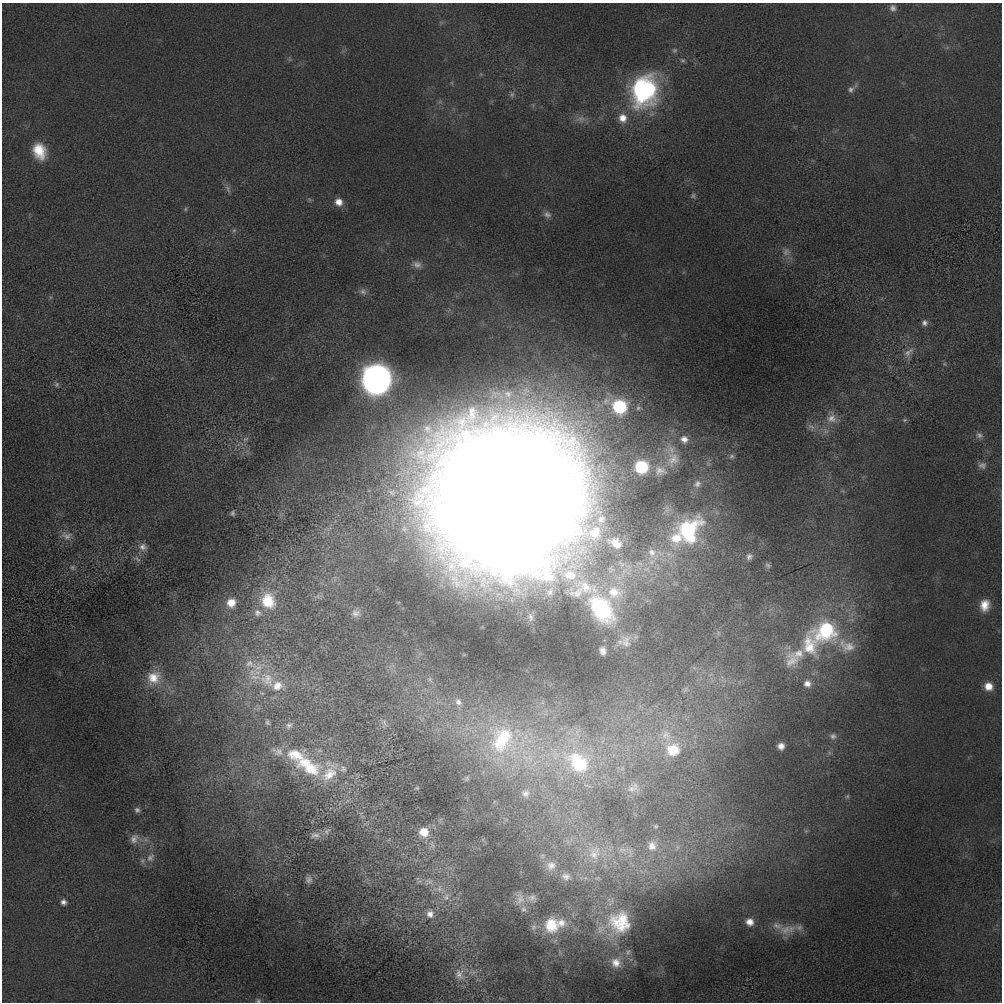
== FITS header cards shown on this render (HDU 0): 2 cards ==
NAXIS1  =                 1000 / length of data axis 1
NAXIS2  =                 1000 / length of data axis 2

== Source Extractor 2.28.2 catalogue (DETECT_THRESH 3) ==
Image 1000 x 1000 px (HDU 0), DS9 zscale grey, 1 PNG px = 1 image px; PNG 1004 x 1004 px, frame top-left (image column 1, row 1000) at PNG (2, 3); no overlay
Background -2.09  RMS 140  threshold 429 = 3 sigma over >= 5 px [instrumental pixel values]
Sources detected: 132; all 132 listed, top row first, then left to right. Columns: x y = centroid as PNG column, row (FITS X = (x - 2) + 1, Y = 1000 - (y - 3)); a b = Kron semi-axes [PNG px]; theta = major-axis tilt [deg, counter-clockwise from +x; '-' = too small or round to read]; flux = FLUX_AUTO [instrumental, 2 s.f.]
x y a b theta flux
893 8 9 8 - 4.4e+04
674 50 7 7 - 2.5e+04
682 60 7 5 -30 2.0e+04
649 88 31 19 -67 9.9e+05
851 89 9 9 - 4.5e+04
642 92 36 27 -70 1.4e+06
512 94 8 7 - 3.1e+04
623 118 12 11 - 1.2e+05
581 119 14 10 -2 7.6e+04
39 151 20 15 -67 2.8e+05
228 189 14 6 -67 3.8e+04
693 196 7 6 - 2.3e+04
339 202 9 9 - 9.7e+04
185 209 6 5 - 1.5e+04
547 214 11 8 -15 4.4e+04
234 231 7 6 - 2.1e+04
786 252 12 11 - 6.7e+04
417 264 12 9 -22 5.6e+04
363 291 11 8 -39 4.7e+04
925 323 8 7 - 4.2e+04
908 352 18 9 43 8.6e+04
944 364 6 5 - 1.4e+04
377 379 13 12 - 1.4e+07
57 384 7 7 - 2.5e+04
620 407 10 9 - 8.8e+05
638 408 6 6 - 1.9e+04
832 418 16 14 88 1.2e+05
905 420 7 5 20 1.6e+04
811 427 12 7 -26 4.9e+04
979 435 11 8 -21 4.3e+04
245 439 10 7 33 4.0e+04
684 439 11 9 -26 7.7e+04
671 450 12 11 - 9.2e+04
731 456 8 6 39 2.7e+04
673 459 21 17 69 1.7e+05
982 465 11 9 -5 4.8e+04
641 467 10 9 - 6.2e+05
660 471 17 13 -6 9.7e+04
697 484 10 8 38 4.6e+04
507 496 127 119 -7 4.7e+07
232 513 7 6 - 2.6e+04
601 519 14 11 22 1.1e+05
688 530 26 20 56 9.4e+05
66 536 17 11 -11 8.6e+04
676 538 15 13 25 1.9e+05
615 543 21 13 -29 1.8e+05
143 547 12 10 -8 7.3e+04
652 552 13 10 -58 8.3e+04
749 557 9 8 - 4.2e+04
137 559 12 6 -32 3.8e+04
768 566 8 6 -61 2.3e+04
72 567 8 7 - 3.1e+04
570 575 24 18 -24 3.6e+05
582 589 45 28 22 7.2e+05
614 592 29 24 -7 6.0e+05
268 601 20 16 -65 3.1e+05
231 603 10 9 - 1.4e+05
985 605 14 11 82 1.4e+05
601 608 45 27 -56 1.2e+06
257 613 12 10 -23 6.0e+04
356 613 12 11 - 6.4e+04
826 631 35 29 22 1.1e+06
626 642 19 14 83 1.1e+05
809 646 37 22 -75 4.6e+05
847 646 28 18 -25 2.5e+05
603 651 7 5 -81 4.3e+04
794 657 40 21 41 3.3e+05
250 664 23 11 -21 1.6e+05
252 672 12 10 -49 1.0e+05
255 677 20 8 -1 1.2e+05
154 678 19 17 36 2.0e+05
267 679 25 19 -50 3.2e+05
430 680 10 7 -51 4.3e+04
807 683 10 10 - 7.4e+04
277 686 15 12 23 1.3e+05
988 686 9 8 - 1.2e+05
458 702 12 10 -50 7.5e+04
267 722 7 5 -72 2.1e+04
384 723 15 7 -85 5.1e+04
289 725 11 8 33 4.1e+04
666 735 17 14 -59 1.5e+05
833 736 9 8 - 3.7e+04
502 739 43 32 67 9.8e+05
781 746 6 6 - 6.1e+04
673 750 18 17 - 2.7e+05
277 752 20 12 -22 1.1e+05
295 755 27 18 1 3.6e+05
575 758 14 12 -80 2.0e+05
579 764 36 27 -32 8.2e+05
308 766 44 22 -29 6.8e+05
343 768 10 8 -65 4.1e+04
329 772 32 19 66 3.1e+05
467 778 7 5 35 1.8e+04
417 788 7 5 14 1.4e+04
632 789 17 9 12 8.0e+04
525 793 10 9 - 4.8e+04
847 796 6 5 - 1.7e+04
137 810 7 7 - 3.0e+04
656 826 6 4 -19 1.2e+04
327 831 11 7 56 3.9e+04
424 832 11 10 - 1.8e+05
315 835 14 9 -1 5.6e+04
135 839 17 14 19 1.1e+05
432 845 14 6 -71 4.7e+04
652 846 14 13 - 1.1e+05
622 850 13 7 5 6.5e+04
594 853 22 16 73 2.2e+05
150 857 15 10 58 8.3e+04
142 861 8 8 - 3.4e+04
551 866 12 12 - 7.5e+04
566 876 9 8 - 4.4e+04
309 880 9 8 - 3.9e+04
429 882 13 8 32 5.3e+04
439 889 13 7 82 6.6e+04
446 897 12 9 61 7.0e+04
532 898 11 9 6 4.1e+04
520 899 17 12 84 8.8e+04
63 902 7 7 - 4.1e+04
523 909 8 8 - 3.4e+04
430 914 9 8 - 5.7e+04
620 922 28 27 - 4.8e+05
750 922 9 8 - 8.2e+04
561 923 12 11 - 8.6e+04
551 925 17 16 - 2.6e+05
777 926 17 10 -21 1.0e+05
533 927 8 8 - 2.9e+04
799 927 16 10 5 8.0e+04
786 930 19 16 28 1.6e+05
628 952 9 6 74 3.1e+04
616 963 15 15 - 1.5e+05
459 975 20 15 -84 1.5e+05
258 1001 8 6 -15 2.6e+04
At the frame edge (FLAGS 8, measured only in part): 1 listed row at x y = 258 1001